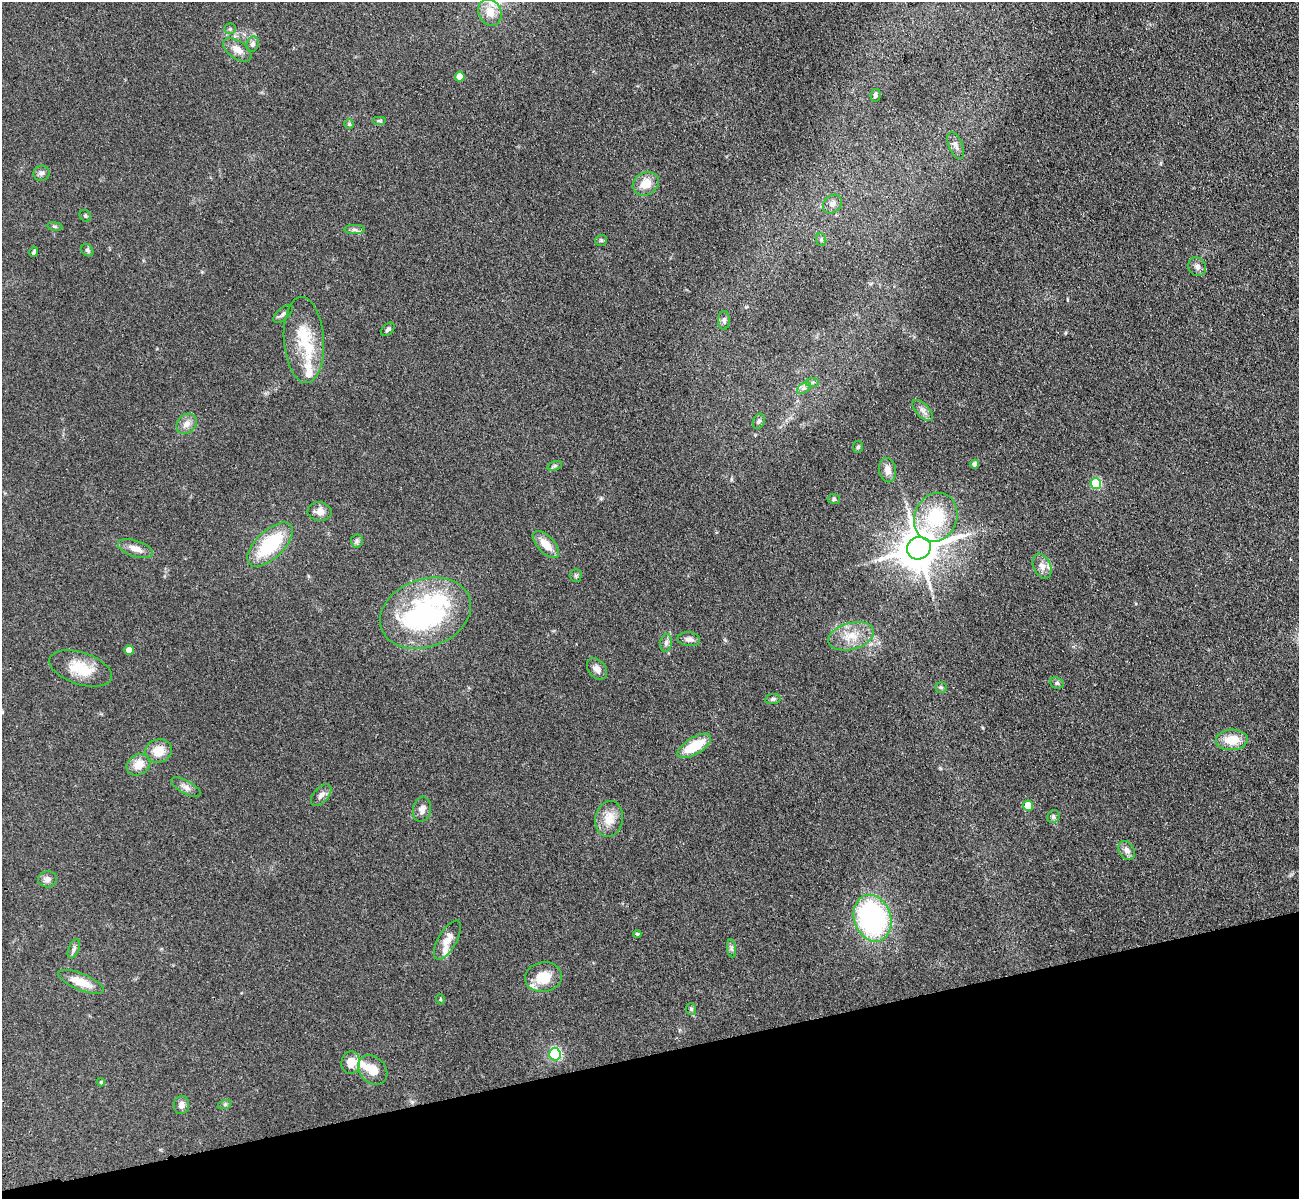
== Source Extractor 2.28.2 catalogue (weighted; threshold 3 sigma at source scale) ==
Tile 14 of 4 x 4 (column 2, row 4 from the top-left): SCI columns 1412-2708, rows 308-1504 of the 5417 x 5283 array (HDU 1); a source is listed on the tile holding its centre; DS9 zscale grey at full resolution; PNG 1301 x 1201 px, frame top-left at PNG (2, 2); each listed source drawn as its Kron ellipse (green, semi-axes under 4 px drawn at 4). Shown black and unused: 12% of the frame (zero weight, under 3 of 4 exposures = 6% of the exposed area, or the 3 px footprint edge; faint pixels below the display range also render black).
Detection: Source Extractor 2.28.2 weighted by HDU 2 'WHT'; one run over the whole footprint, this tile lists its part. Background 0.0592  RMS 0.0062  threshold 0.0277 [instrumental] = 3 sigma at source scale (4.5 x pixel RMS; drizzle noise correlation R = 1.50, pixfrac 1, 0.05/0.05 arcsec/px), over >= 5 px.
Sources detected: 89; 2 inside a brighter object's white glare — neither listed nor drawn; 6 inside a brighter listed object's ellipse — not listed separately; the other 81 listed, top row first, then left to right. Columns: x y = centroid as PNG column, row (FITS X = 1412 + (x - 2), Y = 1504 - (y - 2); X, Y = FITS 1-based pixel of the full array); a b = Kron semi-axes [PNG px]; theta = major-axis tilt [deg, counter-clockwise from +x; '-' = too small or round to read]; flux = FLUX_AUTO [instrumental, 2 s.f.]
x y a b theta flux
490 12 14 11 -63 8.1
230 29 5 5 - 0.88
253 44 8 6 68 2.1
237 50 16 9 -36 5.7
460 77 5 4 - 12
875 95 6 5 - 1.5
379 121 7 4 0 1
349 124 5 5 - 0.75
956 145 14 7 -67 2.7
41 173 8 7 - 1.9
646 184 13 11 31 8.7
832 204 10 8 47 2.8
85 216 6 5 - 1
55 226 8 4 -9 0.91
355 230 10 4 -1 1.7
601 240 6 5 - 0.98
821 240 6 5 - 0.95
87 250 7 5 -46 1.1
34 252 5 3 - 1.2
1197 267 10 8 -55 2.5
283 314 12 5 42 1.8
724 320 9 6 87 1.9
388 329 8 5 46 1.5
304 340 43 20 -86 27
812 382 7 4 2 1.2
804 388 8 5 34 1.6
923 411 13 6 -47 2.8
759 421 8 5 67 1.4
187 424 11 9 45 4.4
858 447 6 5 - 0.91
975 464 4 4 - 3
555 466 7 4 19 1.1
887 470 12 8 -79 4.1
1096 484 5 5 - 40
834 499 6 5 - 0.96
320 512 12 9 -6 4.6
936 517 25 21 67 34
357 541 6 6 - 1.4
270 544 28 13 44 38
546 544 17 8 -46 8.8
919 548 12 11 - 2000
135 549 18 8 -18 5.3
1042 566 13 8 -65 3.7
576 576 6 5 - 1.1
426 613 47 34 20 110
851 636 23 13 15 11
689 639 11 7 -7 2.4
666 643 9 6 81 2
129 650 5 4 - 8.3
81 668 32 16 -18 17
597 669 12 8 -52 3.5
1057 683 7 5 -21 1.2
941 687 6 5 - 1
773 699 8 5 8 1.4
1232 740 16 10 3 12
694 746 19 8 31 19
159 751 13 11 17 9.3
138 765 12 10 31 7.8
186 787 16 6 -29 3.1
321 795 13 7 48 2.9
1028 806 5 5 - 13
422 809 13 9 79 3.5
1053 817 6 6 - 1.4
609 819 18 13 80 9.7
1127 850 10 7 -59 3.4
47 879 9 8 - 2.8
873 918 24 18 -71 120
637 934 4 3 - 0.72
447 940 22 9 60 6.9
732 948 9 4 -82 1.4
74 949 10 5 65 1.6
543 977 18 15 8 14
81 982 24 8 -22 11
440 999 5 3 - 0.64
691 1009 6 5 - 1.2
555 1054 6 6 - 63
351 1062 11 9 82 7.9
373 1070 16 13 -47 8.1
101 1082 4 3 - 0.59
225 1104 7 4 19 1
181 1105 9 7 82 3.3